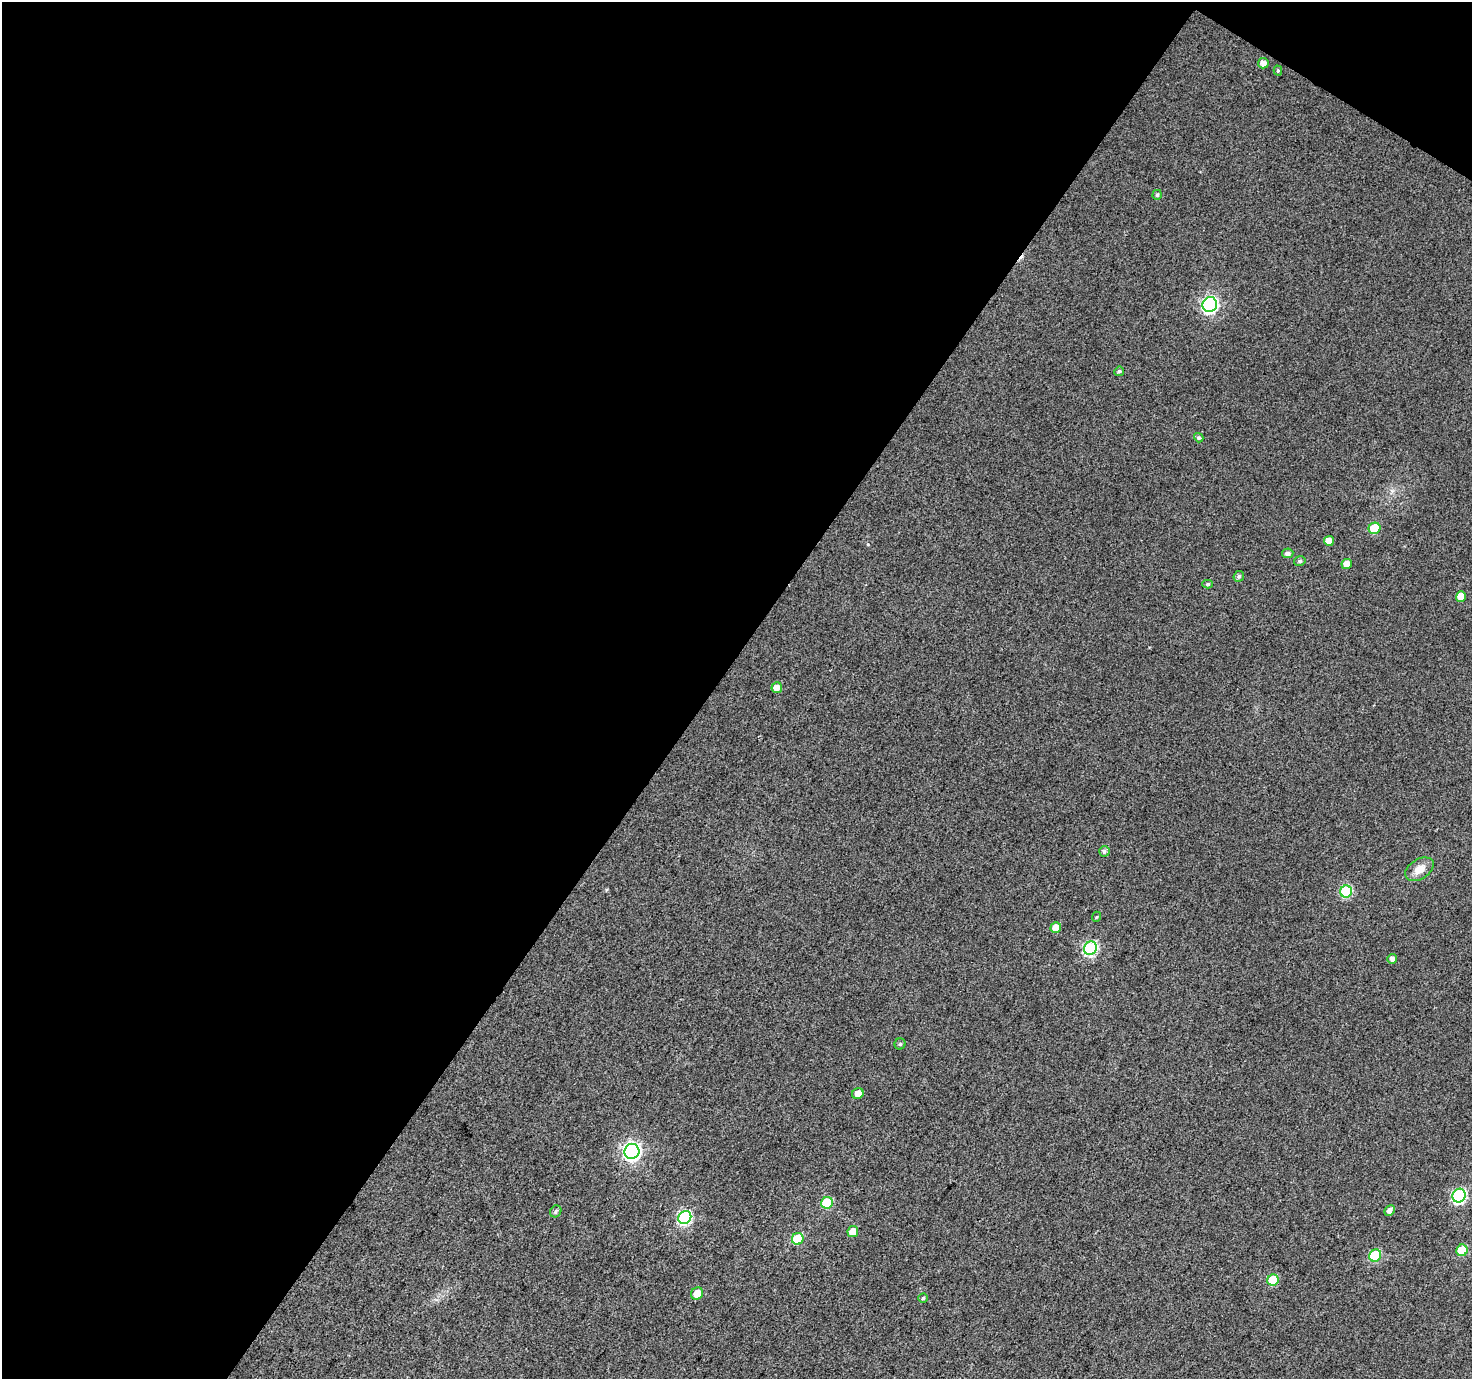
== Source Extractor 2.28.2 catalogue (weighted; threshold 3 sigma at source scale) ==
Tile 1 of 2 x 2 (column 1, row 1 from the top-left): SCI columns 2-1471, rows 1495-2871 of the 2942 x 2970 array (HDU 1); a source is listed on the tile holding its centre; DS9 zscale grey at full resolution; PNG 1474 x 1381 px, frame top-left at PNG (2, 2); each listed source drawn as its Kron ellipse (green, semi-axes under 4 px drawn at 4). Shown black and unused: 50% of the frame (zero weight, under 3 of 4 exposures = <1% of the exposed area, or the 3 px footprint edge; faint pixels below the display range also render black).
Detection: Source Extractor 2.28.2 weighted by HDU 2 'WHT'; one run over the whole footprint, this tile lists its part. Background 0.0404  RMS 0.011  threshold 0.0493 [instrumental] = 3 sigma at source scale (4.5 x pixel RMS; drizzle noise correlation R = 1.50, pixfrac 1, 0.0396/0.0396 arcsec/px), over >= 5 px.
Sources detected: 38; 1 cosmic-ray / hot-pixel residue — neither listed nor drawn; the other 37 listed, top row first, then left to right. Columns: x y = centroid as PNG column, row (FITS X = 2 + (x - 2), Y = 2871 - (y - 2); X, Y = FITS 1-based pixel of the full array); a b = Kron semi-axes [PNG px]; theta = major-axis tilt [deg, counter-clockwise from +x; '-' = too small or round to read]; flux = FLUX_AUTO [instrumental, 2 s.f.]
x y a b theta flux
1263 63 5 5 - 6.9
1278 71 5 4 - 1.8
1157 195 5 4 - 1.9
1210 305 7 7 - 260
1119 371 5 4 - 2.1
1199 438 5 4 - 2.1
1374 528 6 5 - 31
1329 541 5 5 - 8.6
1288 553 5 5 - 4.2
1300 561 6 4 15 2.2
1347 564 5 5 - 10
1239 576 6 5 - 2.6
1208 584 5 4 - 1.7
1461 597 5 5 - 11
777 688 5 5 - 7.6
1104 851 5 5 - 2.6
1419 869 15 10 32 12
1346 891 6 6 - 75
1096 917 5 3 - 0.93
1056 928 5 5 - 14
1090 948 7 6 - 140
1392 959 5 4 - 4.1
900 1044 5 5 - 1.6
858 1094 6 5 - 8.9
632 1151 7 7 - 360
1459 1196 7 6 - 150
827 1203 6 5 - 40
1390 1210 5 5 - 5.6
556 1211 6 5 - 2.2
685 1217 7 6 - 140
853 1232 5 5 - 11
798 1239 6 5 - 46
1462 1250 6 5 - 32
1375 1256 6 5 - 56
1273 1280 6 5 - 35
697 1294 6 5 - 13
923 1298 5 4 - 1.7